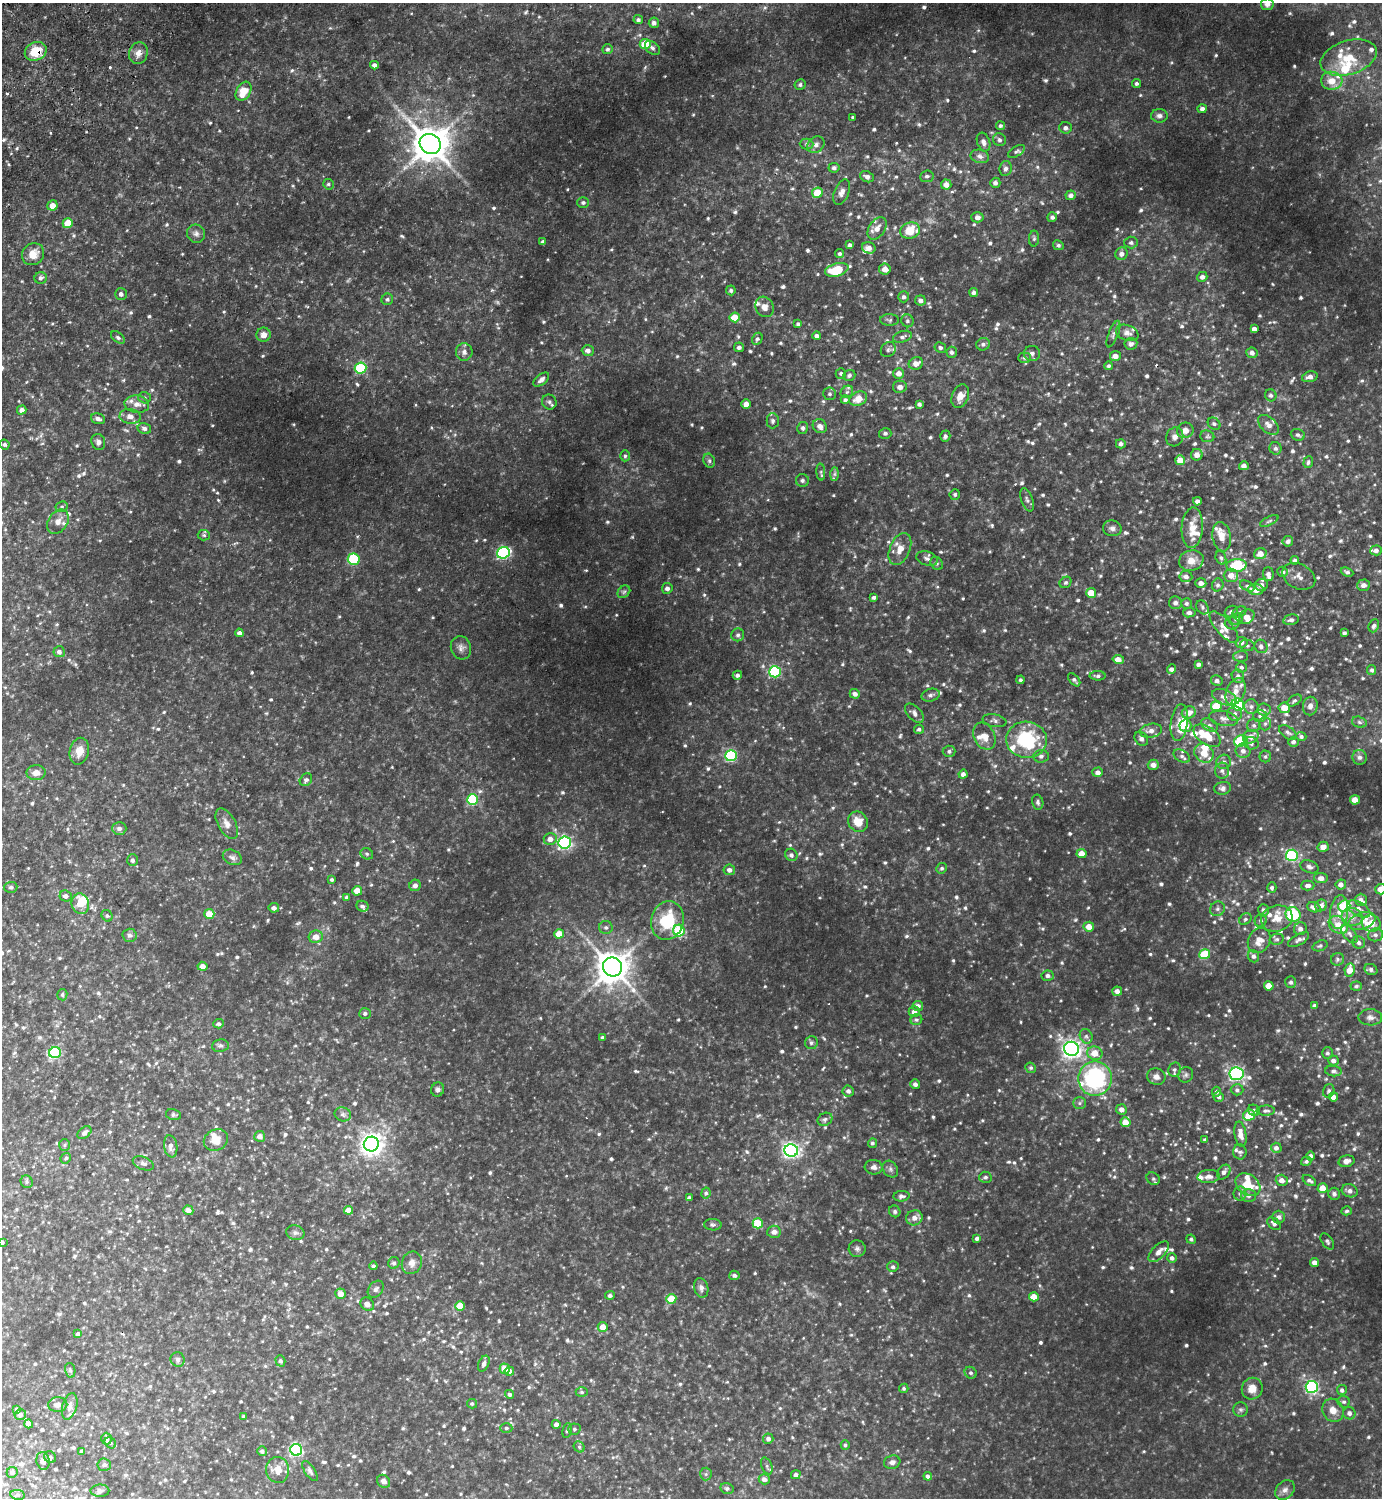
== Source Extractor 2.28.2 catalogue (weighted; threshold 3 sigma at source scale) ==
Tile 11 of 4 x 4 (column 3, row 3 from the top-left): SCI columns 2963-4342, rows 1541-3036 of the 6066 x 6072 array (HDU 1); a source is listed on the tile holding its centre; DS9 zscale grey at full resolution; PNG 1384 x 1500 px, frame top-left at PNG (2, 3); each listed source drawn as its Kron ellipse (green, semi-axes under 4 px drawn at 4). Shown black and unused: <1% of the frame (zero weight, under 2 of 3 exposures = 3% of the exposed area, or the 3 px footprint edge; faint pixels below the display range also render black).
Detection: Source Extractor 2.28.2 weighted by HDU 2 'WHT'; one run over the whole footprint, this tile lists its part. Background 0.161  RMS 0.019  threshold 0.0867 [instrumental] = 3 sigma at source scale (4.5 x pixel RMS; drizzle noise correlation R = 1.50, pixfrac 1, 0.05/0.05 arcsec/px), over >= 5 px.
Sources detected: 1095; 1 too faint to see at this stretch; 1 inside a brighter object's white glare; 3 cosmic-ray / hot-pixel residue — neither listed nor drawn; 58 inside a brighter listed object's ellipse — not listed separately; of the other 1032, all 500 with FLUX_AUTO >= 3.49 (the completeness limit of this list) listed and drawn (532 fainter detections not listed), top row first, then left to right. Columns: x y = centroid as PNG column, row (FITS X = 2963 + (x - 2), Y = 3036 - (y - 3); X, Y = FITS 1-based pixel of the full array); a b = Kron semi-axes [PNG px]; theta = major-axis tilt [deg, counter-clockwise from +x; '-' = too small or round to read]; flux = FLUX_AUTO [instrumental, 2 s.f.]
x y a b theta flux
1267 4 6 6 - 7
638 20 5 4 - 4.4
654 23 5 5 - 5.2
645 44 5 5 - 53
652 48 8 6 -40 5.5
608 49 5 5 - 4.2
36 51 11 9 25 47
138 53 11 9 71 13
1349 58 29 17 17 51
374 65 4 4 - 6.5
1332 81 10 9 - 23
1137 83 4 4 - 4
800 85 5 5 - 4.1
243 91 10 7 59 35
1202 109 4 4 - 6.4
1159 116 8 7 - 6.7
853 117 3 3 - 5.7
1000 126 4 4 - 3.5
1066 128 6 5 - 5.9
999 140 7 6 - 5.4
984 142 9 6 -69 8.3
430 144 11 10 - 4800
807 144 7 5 -1 4.4
816 145 9 7 43 7.9
1016 151 9 5 32 3.8
980 156 9 6 -14 8.1
834 168 5 4 - 4.4
1006 168 7 6 - 6.2
927 176 7 5 7 4.8
867 177 7 5 -22 6.2
995 183 5 5 - 5.7
328 184 5 5 - 3.6
946 185 5 5 - 12
842 192 13 7 67 10
817 193 5 5 - 47
1071 195 5 5 - 7.2
583 203 6 5 - 4.5
52 205 5 5 - 15
977 217 6 5 - 7.9
1052 217 5 4 - 4.5
68 223 5 5 - 44
877 228 12 8 56 16
910 231 10 8 18 42
196 234 9 9 - 8.1
1034 239 8 5 88 3.7
543 242 4 3 - 4.9
1131 242 6 6 - 4.8
850 245 4 4 - 5.8
1058 245 5 4 - 3.8
869 248 7 5 -18 10
33 254 11 10 - 22
840 254 4 4 - 4.3
1121 254 6 6 - 8.2
885 269 5 5 - 14
837 270 12 6 16 71
1202 277 5 5 - 7.2
41 278 6 6 - 5.3
731 290 5 4 - 3.9
974 292 4 4 - 4.5
121 294 6 6 - 6.9
904 297 5 5 - 5.2
387 299 6 5 - 4.5
920 300 5 5 - 6.8
764 307 10 9 - 12
735 317 5 5 - 44
890 320 9 6 -1 4.6
907 321 6 6 - 4.3
798 324 4 4 - 3.9
1254 329 4 4 - 8.4
1127 333 12 7 -21 9.5
1113 334 14 5 68 5.8
264 335 7 7 - 13
817 336 4 4 - 6.7
118 337 8 5 -38 4.4
902 337 9 5 17 6.2
757 339 6 5 - 4.2
983 344 7 6 - 4.7
1131 344 6 6 - 6.3
739 347 5 4 - 5.9
940 348 6 5 - 4.5
888 350 8 7 - 5.3
588 351 6 5 - 8.4
464 352 8 8 - 8.1
952 352 5 5 - 4.8
1032 353 8 7 - 7.4
1252 353 6 5 - 7.8
1115 356 5 5 - 12
1024 358 6 5 - 3.7
916 363 7 6 - 13
1109 366 4 4 - 3.7
360 368 6 5 - 150
841 373 5 5 - 3.8
899 373 5 5 - 12
849 375 6 5 - 5.4
1310 377 8 5 15 9.2
541 380 9 5 39 7
900 387 7 6 - 9.8
847 392 7 5 44 4
830 394 6 6 - 4.3
1271 395 6 5 - 4.6
960 396 12 8 70 17
144 398 6 5 - 3.9
858 399 9 6 25 21
845 400 4 4 - 3.7
549 402 7 7 - 5.2
137 404 12 8 -6 14
746 404 4 4 - 12
919 404 4 4 - 4.3
22 410 5 4 - 8
130 416 11 7 -7 11
98 419 7 5 -17 7.2
773 421 7 6 - 5.1
1214 424 7 5 -37 4.3
1268 425 12 7 -43 10
820 426 7 6 - 11
144 428 7 5 -14 6.2
803 428 6 5 - 5.1
1185 430 8 7 - 14
885 433 6 5 - 4.6
1298 435 7 5 -20 4.8
945 436 5 5 - 5.2
1207 436 7 6 - 3.9
1175 437 10 8 66 8.9
98 442 8 6 -74 7
1121 444 5 4 - 5.7
4 445 5 4 - 4.2
1275 448 6 6 - 5.2
1197 455 6 6 - 12
625 456 5 4 - 3.5
1180 460 5 5 - 24
709 461 7 5 -69 4.1
1308 462 6 4 71 4.1
1244 466 5 4 - 8.9
821 472 8 4 -85 3.6
834 474 7 4 89 3.9
802 480 6 6 - 5.3
955 494 5 5 - 3.6
1027 500 12 5 -71 5.9
1197 501 4 4 - 7.4
62 507 6 5 - 3.7
1269 521 10 4 26 3.7
58 522 13 9 56 15
1112 528 9 8 - 7.2
1192 528 20 10 87 27
204 535 6 5 - 3.6
1222 537 15 9 -80 20
1288 541 5 5 - 5.9
900 549 17 10 67 20
1376 550 6 5 - 5.3
503 553 6 6 - 300
1260 554 6 5 - 17
1221 558 7 5 -70 4.5
354 559 6 6 - 140
927 559 11 7 -18 6.8
1295 560 4 4 - 4.6
1191 561 12 10 16 21
937 563 7 5 -51 3.9
1237 565 10 6 3 99
1283 572 5 5 - 6.2
1347 572 6 4 -23 3.6
1268 574 7 5 -88 6.5
1231 575 7 6 - 15
1186 576 6 5 - 8.8
1299 576 17 12 -27 14
1066 582 6 5 - 3.9
1201 583 5 5 - 9.5
1218 585 6 5 - 4.4
1261 585 6 6 - 8.3
1363 585 6 5 - 8.6
1247 586 8 4 -28 4.1
667 588 5 5 - 7.1
1256 590 8 5 -5 16
624 592 7 5 44 4.2
1091 593 5 5 - 31
874 598 4 4 - 4.7
1175 603 6 6 - 6.7
1186 603 5 5 - 3.9
1202 607 7 5 -57 4.2
1231 612 7 5 24 5.8
1239 612 7 5 29 4.4
1189 613 6 4 8 6
1247 617 8 6 36 11
1236 619 6 5 - 5.1
1291 620 8 5 12 6.2
1232 623 7 6 - 5.5
1374 626 7 5 65 6.1
1224 627 20 8 -49 14
239 633 4 4 - 8
1344 633 4 3 - 4.3
738 635 6 6 - 5.1
1241 642 6 5 - 8.8
1247 645 7 5 -10 3.9
1261 646 7 6 - 5.7
461 648 12 10 -73 10
59 652 5 5 - 6.8
1241 656 7 5 1 3.9
1118 659 6 4 -12 15
1198 664 4 3 - 4.7
1242 667 5 5 - 3.8
1171 669 5 4 - 6.5
1372 670 5 4 - 4.2
775 672 6 5 - 180
737 675 5 4 - 5
1098 676 8 4 1 4.9
1238 676 7 6 - 6.9
1021 680 4 4 - 3.7
1074 680 8 4 -50 4.4
1217 681 6 5 - 5.7
1236 691 14 9 67 19
855 694 5 4 - 8.1
931 695 9 6 14 6.1
1224 697 13 7 -20 13
1294 700 8 5 35 3.8
1238 704 6 6 - 120
1216 706 5 5 - 64
1310 706 9 7 81 8.8
1251 707 7 7 - 6.3
1284 708 6 5 - 21
1264 710 6 6 - 5.1
914 713 12 6 -47 8.5
1189 713 7 6 - 17
1235 714 7 7 - 7
1260 716 7 6 - 5
1223 718 15 7 -10 12
995 721 12 6 -11 6
1359 722 7 5 -18 4
1179 723 19 8 82 19
1265 724 7 6 - 4.6
1209 725 9 6 -26 6.2
1254 725 7 6 - 5.3
1185 726 6 6 - 29
919 729 5 4 - 4.2
1151 731 11 7 10 13
1288 732 10 5 -36 5.3
984 736 14 10 -62 19
1207 736 15 9 -35 38
1301 736 5 4 - 4.4
1251 737 8 6 27 15
1141 739 8 6 -48 7
1026 740 20 18 -7 120
1241 741 7 5 19 110
1293 742 5 5 - 6.4
1251 743 7 6 - 5.9
79 751 13 9 77 20
949 751 6 6 - 4.9
1243 751 7 7 - 9.1
1204 753 10 8 -42 23
731 756 6 5 - 200
1041 756 7 6 - 6.6
1182 756 9 5 -31 5.8
1265 757 6 6 - 3.7
1360 757 7 7 - 5.9
1224 762 7 7 - 6.8
1153 765 5 5 - 10
1222 771 8 7 - 6.4
1098 772 5 5 - 8.9
36 773 9 7 8 13
963 774 4 4 - 7.4
306 780 7 5 48 5.6
1223 788 8 6 12 7.1
473 800 5 5 - 160
1355 800 5 4 - 16
1038 802 7 5 -79 5
858 822 10 9 - 27
227 824 17 8 -61 13
119 828 7 6 - 7.2
550 839 6 6 - 12
565 842 6 6 - 420
1323 847 6 5 - 13
1082 853 5 4 - 17
367 854 6 5 - 3.7
791 855 6 6 - 5.3
1292 855 6 5 - 190
232 857 10 7 -27 7.1
133 860 6 5 - 5.4
1309 867 9 6 -20 6.7
942 868 5 5 - 3.9
729 870 6 5 - 7.5
1321 878 6 5 - 11
332 879 3 3 - 4
1341 884 5 5 - 9.7
415 885 6 5 - 8.4
1308 885 7 5 2 7
11 887 6 5 - 4.5
1272 888 5 4 - 4.1
1381 889 5 5 - 23
357 891 5 5 - 20
66 896 6 5 - 7
347 897 4 3 - 3.5
1361 900 6 6 - 8.6
80 904 10 8 -74 33
1321 905 6 5 - 8.9
362 906 6 5 - 5.2
1344 906 6 5 - 75
1314 907 7 5 -21 10
274 908 5 5 - 7.4
1217 909 8 7 - 5.6
1359 909 12 7 -30 13
1263 910 6 5 - 5.2
1339 912 17 9 83 22
209 914 5 5 - 32
1293 914 7 7 - 140
107 916 6 5 - 3.7
1352 917 10 9 - 13
1277 918 16 13 16 27
1245 919 7 5 44 3.8
667 920 20 16 74 86
1261 921 6 6 - 4.5
1362 921 14 8 19 16
1371 923 9 8 - 24
1338 925 10 8 -33 22
606 927 7 6 - 5.1
1089 927 5 5 - 20
1300 929 7 6 - 7.4
679 931 6 5 - 95
559 934 5 4 - 25
1349 934 11 6 -52 6.7
130 935 7 6 - 5.7
1375 935 7 6 - 6.4
316 937 7 6 - 16
1277 939 7 5 13 4
1259 940 13 10 58 20
1299 940 11 5 29 7
1359 943 6 6 - 5.6
1320 946 8 5 20 4.2
1205 954 5 5 - 84
1253 956 6 5 - 6.2
1337 959 6 6 - 4.1
202 966 5 4 - 13
612 967 9 9 - 3600
1371 969 6 5 - 5.4
1350 970 6 5 - 22
1048 976 6 5 - 6.6
1291 982 6 5 - 4.8
1269 986 5 4 - 22
1356 986 6 4 5 3.7
1117 991 5 4 - 8.2
62 995 5 5 - 3.6
918 1006 5 5 - 8.7
1315 1006 4 4 - 7
914 1012 5 5 - 9.1
365 1013 6 5 - 4.4
1370 1017 12 8 -2 8.9
916 1020 6 5 - 3.7
218 1024 5 4 - 4
1086 1036 7 6 - 4.9
603 1037 4 4 - 3.6
811 1043 6 6 - 5.2
220 1046 8 6 7 5
1072 1049 7 7 - 820
55 1053 6 5 - 160
1095 1053 7 6 - 28
1327 1053 6 5 - 4.4
1333 1061 5 5 - 7.9
1031 1068 5 5 - 3.7
1174 1070 7 6 - 5.2
1333 1071 8 5 -6 5.1
1236 1074 7 6 - 460
1186 1075 8 7 - 5.1
1156 1077 9 8 - 9.3
1095 1078 17 16 - 210
915 1084 5 4 - 6.1
438 1089 7 6 - 5.3
1237 1090 6 5 - 4.7
848 1091 5 5 - 6.9
1329 1091 7 5 73 4.2
1216 1092 5 4 - 4.5
1219 1097 5 5 - 4.9
1333 1097 4 4 - 11
1079 1103 6 6 - 4.4
1121 1109 5 5 - 11
1254 1110 6 5 - 3.9
1266 1111 9 5 2 4.9
343 1114 8 7 - 5.9
173 1115 7 5 -12 4.2
1249 1115 6 5 - 45
825 1119 8 6 28 4.8
1125 1122 5 5 - 26
84 1133 8 5 38 6.7
1240 1134 13 6 -81 14
260 1136 5 5 - 9
216 1140 12 10 24 24
1205 1140 3 3 - 3.5
872 1143 5 4 - 3.8
371 1144 7 7 - 1400
64 1145 6 5 - 3.5
171 1146 11 6 -81 10
1276 1148 5 5 - 7.4
791 1150 7 6 - 620
1240 1152 8 6 -88 4.6
1311 1156 4 4 - 5.2
66 1158 5 5 - 3.5
1306 1161 5 4 - 4.1
1346 1161 8 5 14 10
143 1163 11 6 -20 8
874 1167 9 7 -3 7.7
890 1169 9 7 -54 5.9
1224 1172 8 5 54 7
1209 1176 11 6 5 10
985 1177 6 5 - 3.7
1153 1179 7 6 - 3.7
1282 1180 6 5 - 12
1309 1180 7 4 -33 5.1
27 1182 6 6 - 4.2
1248 1185 13 10 -38 33
1323 1188 5 5 - 25
1350 1191 8 6 -17 8.3
706 1193 5 4 - 3.6
1240 1194 7 6 - 5.2
1334 1194 6 6 - 5.8
901 1196 8 5 5 5.5
1248 1196 7 6 - 6.1
689 1198 4 3 - 4.3
188 1210 5 5 - 11
348 1210 4 4 - 24
895 1211 6 5 - 3.9
1347 1211 5 4 - 3.6
1278 1217 6 6 - 7.2
914 1218 8 7 - 11
758 1223 5 5 - 58
1274 1224 8 5 -40 6.3
713 1225 8 5 -2 4.5
774 1232 7 6 - 9.7
295 1233 9 7 -13 6.1
977 1238 4 4 - 6.1
1191 1239 5 4 - 3.9
1327 1241 9 5 -55 4.4
2 1242 4 4 - 4.5
857 1249 8 8 - 6.2
1159 1252 13 6 46 12
1172 1258 5 4 - 6.5
1315 1262 4 4 - 9.9
394 1263 6 5 - 4.8
412 1263 11 10 - 12
373 1266 4 4 - 3.8
893 1267 6 5 - 4.9
734 1275 5 4 - 4.9
701 1288 10 7 -75 7.9
376 1289 9 7 50 5.8
341 1294 5 5 - 13
610 1295 5 4 - 4.9
1034 1297 5 4 - 30
671 1299 5 4 - 52
367 1304 7 6 - 9.3
460 1306 5 5 - 46
603 1327 5 5 - 22
78 1334 4 4 - 4.7
178 1359 7 7 - 5
280 1361 6 5 - 4.2
484 1364 8 5 66 6.9
505 1369 5 5 - 23
70 1370 7 5 -79 3.9
509 1371 4 4 - 13
971 1373 6 5 - 4.2
1312 1387 6 6 - 290
904 1388 5 4 - 3.7
1252 1389 11 10 - 20
1342 1390 5 5 - 5
582 1392 6 4 -1 3.8
510 1394 4 4 - 3.8
1344 1402 6 5 - 4.5
58 1404 9 7 -1 11
472 1404 5 4 - 3.5
70 1406 13 7 75 11
17 1409 4 4 - 4.6
1241 1410 7 7 - 4.8
1333 1410 12 10 -61 17
1349 1413 6 6 - 7.3
20 1414 6 5 - 6.7
244 1416 4 3 - 3.6
29 1424 4 4 - 11
556 1424 4 4 - 8
506 1428 6 5 - 4.3
574 1429 6 5 - 4.3
567 1430 8 4 77 4
106 1439 6 5 - 7.2
768 1439 5 5 - 7.3
110 1443 6 5 - 4.3
845 1445 5 4 - 3.7
579 1447 6 5 - 4
296 1450 6 6 - 280
82 1451 4 4 - 3.7
262 1451 5 5 - 4.1
50 1457 6 5 - 4.5
43 1461 9 6 -78 9
892 1462 8 6 17 7.3
104 1465 7 6 - 6.1
767 1466 9 5 -69 4.4
278 1470 13 11 -81 19
310 1471 11 5 -57 5.7
12 1472 6 5 - 5.3
706 1474 6 6 - 3.8
796 1475 5 4 - 6.6
928 1476 4 4 - 5.2
764 1479 5 5 - 8.6
384 1481 7 6 - 7.8
727 1488 7 5 -13 4.3
1285 1490 11 8 47 9
100 1491 9 6 1 4.9
18 1495 7 5 -11 3.7
Overlapping masked pixels (flux is a lower limit): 1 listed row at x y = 36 51
Isophote crosses this tile's border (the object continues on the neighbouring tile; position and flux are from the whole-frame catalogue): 3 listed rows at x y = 1267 4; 1381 889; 2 1242